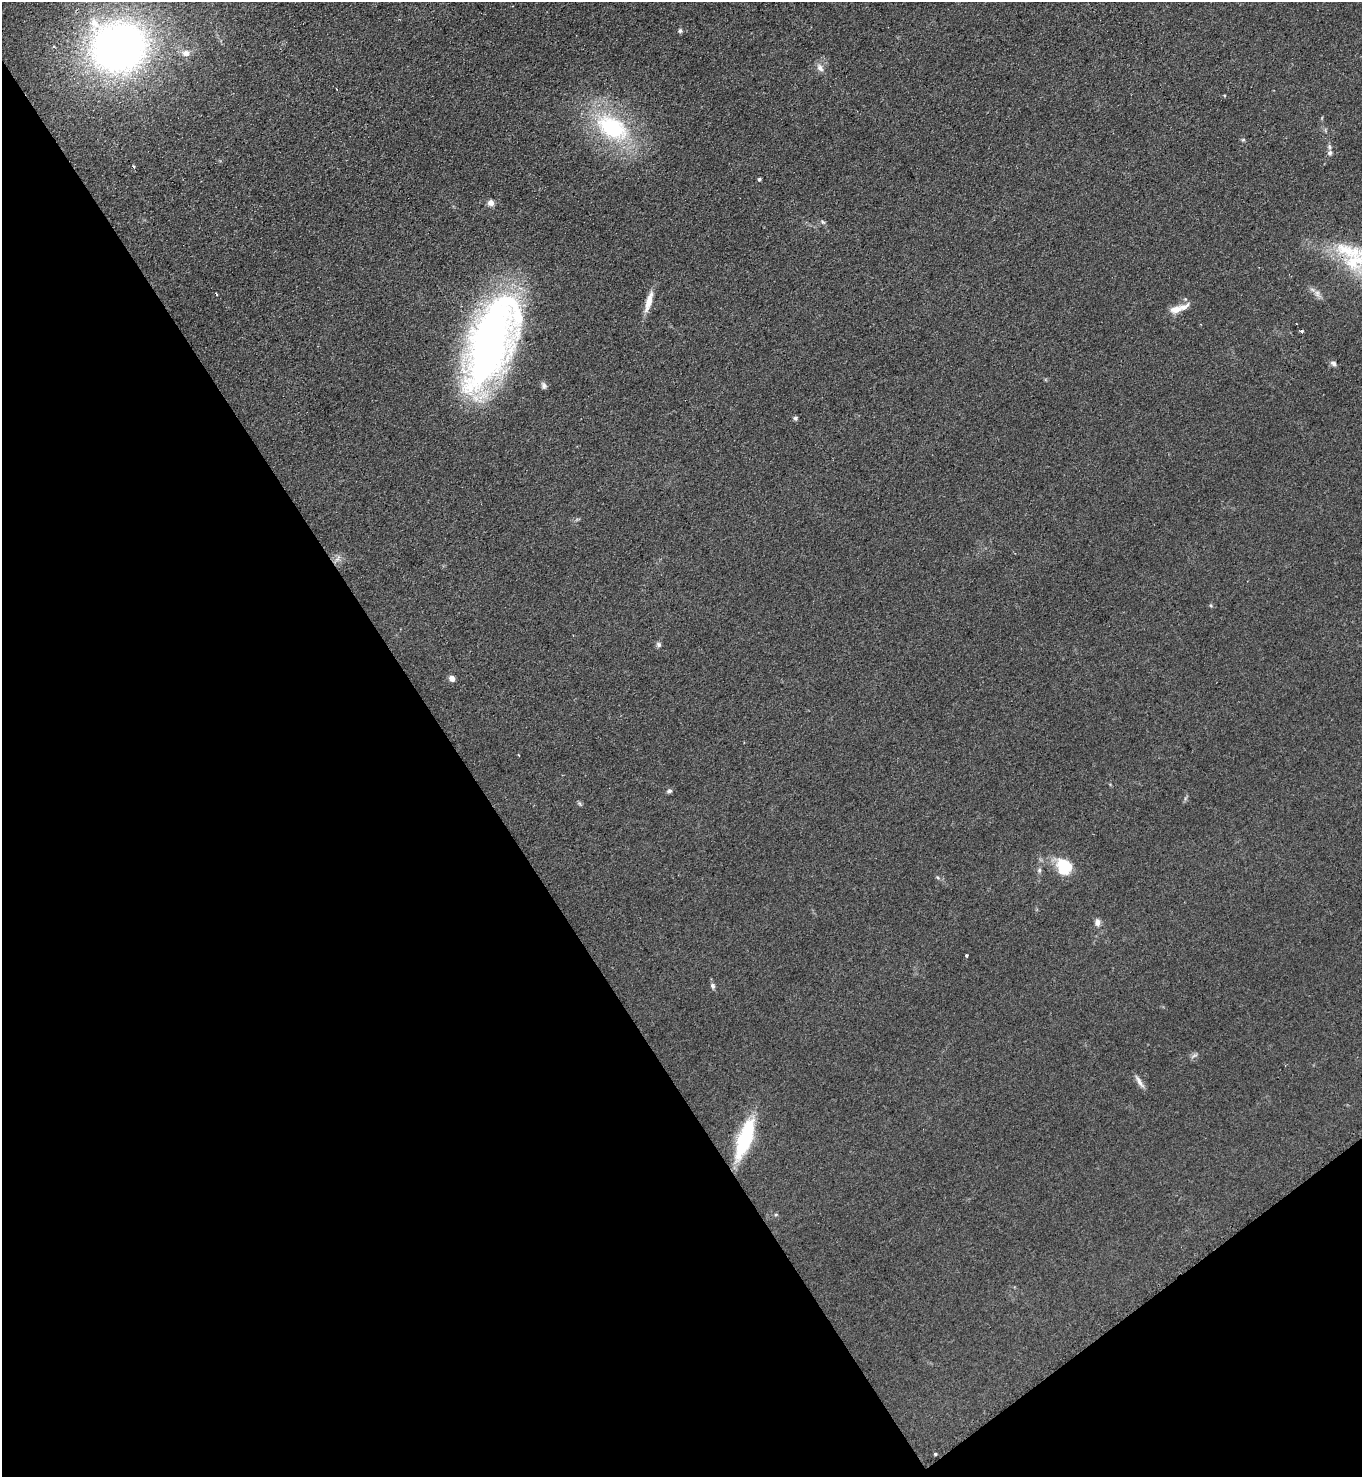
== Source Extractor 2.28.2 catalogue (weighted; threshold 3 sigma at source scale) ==
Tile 14 of 4 x 4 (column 2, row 4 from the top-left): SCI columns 1520-2879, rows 17-1491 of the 5906 x 5921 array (HDU 1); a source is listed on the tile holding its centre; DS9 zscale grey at full resolution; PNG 1364 x 1479 px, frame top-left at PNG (2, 2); no overlay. Shown black and unused: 37% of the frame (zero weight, under 2 of 3 exposures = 2% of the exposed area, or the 3 px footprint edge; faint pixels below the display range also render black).
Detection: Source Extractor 2.28.2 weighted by HDU 2 'WHT'; one run over the whole footprint, this tile lists its part. Background 0.1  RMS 0.012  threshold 0.0523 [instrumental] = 3 sigma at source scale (4.5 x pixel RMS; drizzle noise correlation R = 1.50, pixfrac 1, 0.05/0.05 arcsec/px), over >= 5 px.
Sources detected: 37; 1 cosmic-ray / hot-pixel residue — not listed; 1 inside a brighter listed object's ellipse — not listed separately; the other 35 listed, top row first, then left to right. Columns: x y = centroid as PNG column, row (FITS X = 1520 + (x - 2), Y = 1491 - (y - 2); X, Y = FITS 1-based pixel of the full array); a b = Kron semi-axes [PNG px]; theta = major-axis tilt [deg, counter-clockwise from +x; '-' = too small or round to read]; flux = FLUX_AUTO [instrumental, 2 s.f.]
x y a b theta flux
680 31 6 5 - 2.1
54 47 3 3 - 2.7
118 47 44 41 -2 680
186 53 11 9 -2 7.5
820 68 10 6 -65 5.4
336 89 3 2 - 0.73
612 128 46 28 -31 120
1243 140 6 3 19 1.3
1330 153 7 6 - 3.2
134 167 3 3 - 1.8
759 179 4 3 - 2
491 203 8 7 - 5.5
1317 293 10 7 -75 4.7
649 301 29 7 74 14
1176 310 17 9 14 11
1296 324 2 2 - 0.86
1301 331 3 3 - 5.3
490 342 86 35 69 720
1333 363 9 6 -30 3.2
544 386 9 6 -71 3.4
795 418 6 5 - 2
337 559 10 5 52 4.1
659 645 8 6 -47 2.7
452 678 5 4 - 9.3
519 755 3 2 - 1.1
669 791 7 5 25 2.5
1065 866 16 15 - 40
1039 870 7 5 85 2.6
1098 922 10 6 -90 5
966 956 3 2 - 1.7
713 986 7 6 - 2.8
1194 1056 10 3 26 2.3
1139 1081 19 5 -57 5.7
745 1139 42 13 71 85
935 1454 3 3 - 2.6
Overlapping masked pixels (flux is a lower limit): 1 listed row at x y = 745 1139